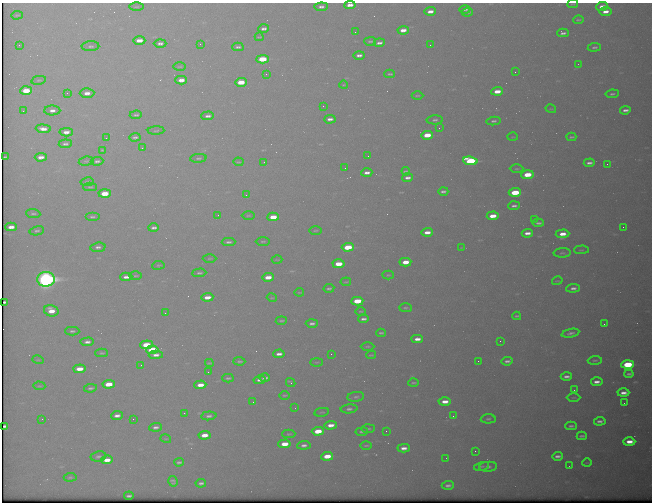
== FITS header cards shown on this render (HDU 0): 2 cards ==
NAXIS1  =                  650 / Width of table row in bytes
NAXIS2  =                  500 / Number of rows in table

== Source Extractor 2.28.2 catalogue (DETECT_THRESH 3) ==
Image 650 x 500 px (HDU 0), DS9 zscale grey, 1 PNG px = 1 image px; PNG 654 x 504 px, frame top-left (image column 1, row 500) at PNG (2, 3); each listed source drawn as its Kron ellipse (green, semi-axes under 4 px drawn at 4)
Background 569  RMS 3.1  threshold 9.25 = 3 sigma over >= 5 px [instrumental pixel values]
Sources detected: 230; all 230 listed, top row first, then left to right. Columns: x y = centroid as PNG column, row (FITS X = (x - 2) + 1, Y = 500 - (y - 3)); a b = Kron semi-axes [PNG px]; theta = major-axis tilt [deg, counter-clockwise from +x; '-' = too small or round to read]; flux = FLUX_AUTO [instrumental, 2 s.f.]
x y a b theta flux
573 4 5 2 - 180
350 5 6 3 5 1500
602 6 6 3 6 1300
136 7 7 3 1 240
321 7 6 4 6 690
465 9 5 3 - 490
430 11 5 3 - 1300
606 11 6 3 7 1500
467 12 5 3 - 430
17 15 6 2 5 200
578 20 5 3 - 260
264 29 5 3 - 660
403 30 5 3 - 1700
355 32 2 2 - 79
563 33 5 3 - 630
259 37 4 2 - 180
139 40 6 4 1 2200
370 41 6 3 0 300
160 43 6 4 1 680
379 43 5 3 - 720
200 44 2 2 - 93
19 45 3 2 - 160
430 45 2 2 - 230
90 46 9 5 1 500
238 47 5 3 - 500
594 47 6 4 7 430
359 55 5 3 - 750
262 59 6 4 3 8900
578 64 2 2 - 91
180 67 6 3 1 180
515 72 2 2 - 200
266 74 2 2 - 400
390 74 5 3 - 280
39 80 7 3 11 270
181 80 6 3 2 1800
241 82 6 4 3 5000
344 85 4 3 - 150
26 91 6 4 3 4700
497 91 6 4 4 2700
67 93 3 3 - 140
87 93 7 5 2 1700
612 94 6 3 7 360
417 95 6 3 1 220
323 106 2 2 - 210
551 109 5 3 - 180
52 110 8 5 1 1100
625 110 5 3 - 790
23 111 2 2 - 160
136 115 6 3 6 390
208 116 6 3 3 740
330 119 5 3 - 910
435 120 8 4 1 520
494 121 7 4 5 480
439 128 2 2 - 100
43 129 7 4 -5 1700
156 131 8 3 2 250
66 132 6 4 3 1500
427 135 6 3 5 4700
135 137 5 3 - 490
513 137 5 2 - 170
571 137 5 3 - 300
106 138 2 2 - 110
65 144 6 4 5 530
142 148 2 2 - 940
102 150 3 2 - 180
368 156 2 2 - 130
5 157 3 2 - 220
41 157 6 4 4 1300
198 158 8 4 5 430
86 161 7 4 7 330
97 161 6 3 3 510
470 161 7 4 -6 22000
238 162 5 3 - 200
264 162 2 2 - 100
589 163 5 3 - 730
607 164 2 2 - 340
345 168 2 2 - 110
516 169 7 3 0 300
406 171 4 2 - 240
367 173 5 3 - 960
527 175 6 4 4 5800
408 178 5 3 - 740
87 182 6 3 11 250
90 187 7 4 0 280
443 191 5 3 - 500
515 192 6 4 4 9300
105 194 6 4 3 5200
246 195 3 3 - 190
514 206 6 3 4 600
33 214 7 4 -5 420
218 215 3 2 - 170
248 215 7 3 1 230
493 216 6 3 5 3000
92 217 7 4 0 440
273 217 6 4 4 4200
535 219 2 2 - 140
538 223 6 3 4 470
11 227 5 3 - 1600
623 227 2 2 - 380
154 228 5 3 - 610
315 230 6 3 1 250
37 231 7 4 10 450
427 232 6 3 2 1700
527 233 6 3 3 1300
562 234 7 4 4 2300
263 241 7 3 0 290
228 242 7 3 1 530
98 247 7 4 5 720
348 247 6 4 4 8900
462 247 4 2 - 130
581 250 7 4 2 310
562 253 9 4 2 410
209 258 7 3 1 230
277 260 5 3 - 190
405 262 6 4 3 2800
339 264 6 4 3 4500
158 265 6 3 7 220
199 273 7 3 3 410
388 275 5 4 - 260
135 276 6 3 1 240
126 277 6 4 3 1200
268 277 6 3 4 2800
46 279 9 7 2 100000
557 281 5 3 - 190
346 282 5 3 - 230
329 288 5 3 - 430
573 288 7 4 5 770
299 292 4 2 - 160
207 297 6 3 3 2000
272 298 5 3 - 180
357 301 6 4 3 6700
5 302 3 2 - 510
405 308 6 3 0 310
51 311 7 5 -15 2800
361 311 5 2 - 240
165 313 2 2 - 120
517 316 4 3 - 280
363 319 5 3 - 680
281 321 5 3 - 290
312 323 6 4 2 630
604 324 2 2 - 470
72 331 7 4 0 430
381 333 4 2 - 320
571 333 9 4 12 630
417 339 6 3 3 1300
500 341 2 2 - 100
87 342 7 4 2 830
146 345 6 4 4 6200
367 346 7 3 0 260
152 350 6 4 3 9900
102 353 6 4 -1 310
279 354 5 3 - 970
331 354 2 2 - 340
156 355 7 4 2 990
371 355 5 2 - 190
38 360 6 3 -17 210
595 360 7 3 4 270
239 361 6 3 -3 320
478 361 2 2 - 350
507 361 6 3 6 610
317 362 6 3 1 200
209 363 4 2 - 190
628 364 6 4 3 12000
141 365 2 2 - 160
79 369 6 4 5 2900
208 372 2 2 - 140
629 374 4 3 - 380
566 376 6 3 1 790
228 378 5 3 - 350
265 378 5 3 - 510
259 380 6 3 7 750
597 382 6 3 4 1000
291 383 5 3 - 350
413 383 5 2 - 290
109 384 6 4 4 4200
200 385 6 4 4 2100
39 386 6 2 -4 180
90 388 6 3 8 400
574 390 2 2 - 120
623 393 6 3 1 1100
284 395 5 2 - 220
356 397 8 5 7 490
573 397 7 3 1 230
253 402 3 3 - 190
445 402 6 4 1 2000
624 403 2 2 - 78
295 408 2 2 - 95
349 409 8 4 4 570
322 412 7 2 9 190
184 413 3 2 - 190
117 416 6 3 6 920
209 416 8 4 5 630
453 416 3 2 - 180
42 419 2 2 - 280
133 419 2 2 - 230
488 419 7 4 2 400
600 421 6 3 5 670
331 425 6 4 5 1700
5 426 3 3 - 590
571 426 6 3 1 430
156 427 6 4 6 690
368 429 6 3 4 300
318 431 6 4 3 4400
386 431 2 2 - 550
362 432 6 4 8 440
289 434 6 4 -1 240
204 435 6 4 4 2600
582 436 5 3 - 400
166 439 5 3 - 180
629 442 6 4 2 2000
284 444 6 4 3 3200
304 445 7 4 6 760
366 445 6 2 1 260
404 448 6 4 2 1200
475 451 2 2 - 510
98 456 8 5 10 480
327 456 6 4 5 3900
557 456 5 3 - 760
446 458 2 2 - 79
107 460 6 4 6 2100
179 462 5 3 - 420
587 463 5 3 - 150
482 466 8 4 15 380
569 466 2 2 - 81
488 467 9 5 5 600
70 477 6 3 5 330
173 481 5 4 - 470
201 483 5 3 - 530
448 485 6 3 5 660
129 496 5 2 - 420
At the frame edge (FLAGS 8, measured only in part): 2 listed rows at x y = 573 4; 350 5